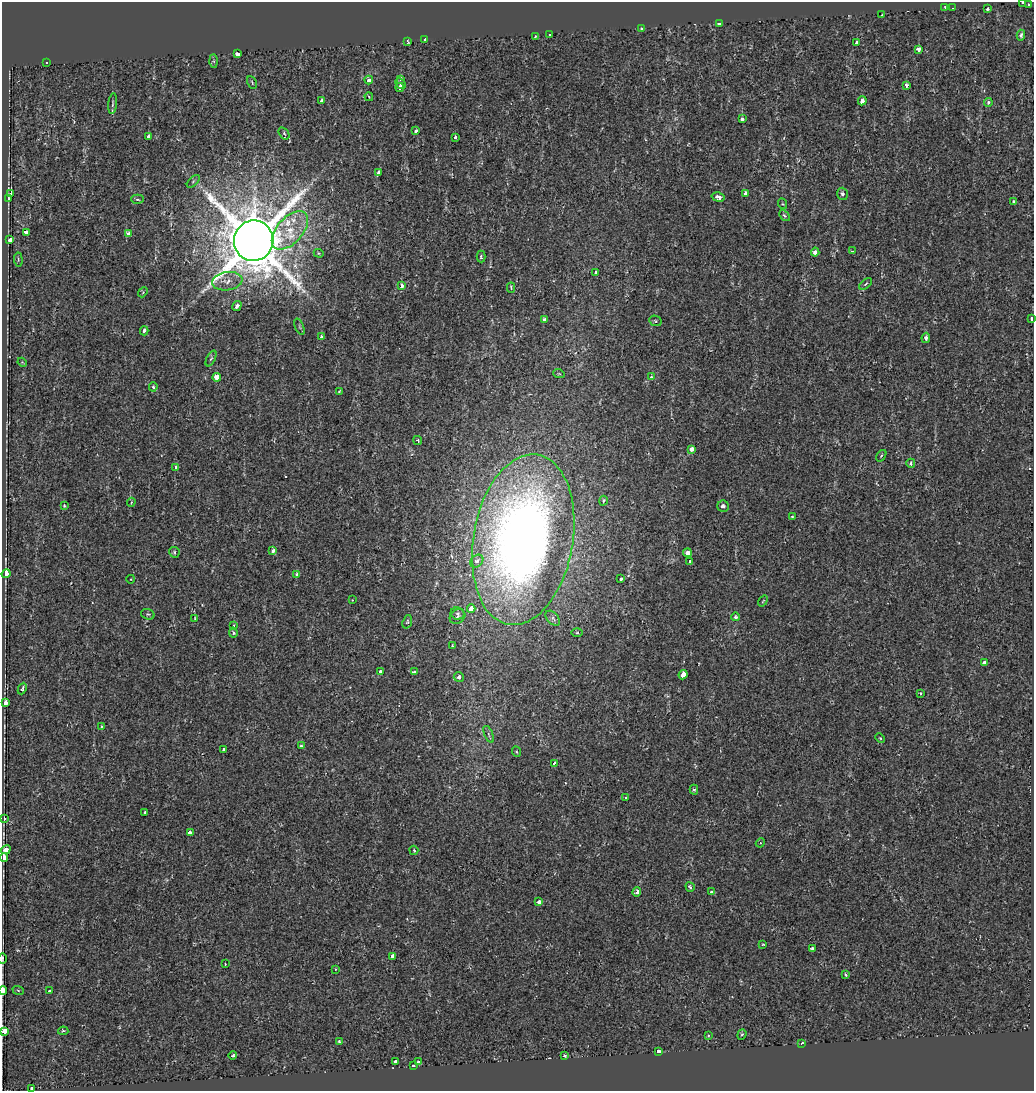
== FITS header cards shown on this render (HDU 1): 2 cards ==
NAXIS1  =                 1032
NAXIS2  =                 1089

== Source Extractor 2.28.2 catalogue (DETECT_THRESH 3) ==
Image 1032 x 1089 px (HDU 1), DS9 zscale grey, 1 PNG px = 1 image px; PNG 1036 x 1093 px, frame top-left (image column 1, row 1089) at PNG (2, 2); each listed source drawn as its Kron ellipse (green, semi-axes under 4 px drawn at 4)
Background -0.00124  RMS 0.0064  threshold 0.0191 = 3 sigma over >= 5 px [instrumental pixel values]
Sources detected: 161; all 161 listed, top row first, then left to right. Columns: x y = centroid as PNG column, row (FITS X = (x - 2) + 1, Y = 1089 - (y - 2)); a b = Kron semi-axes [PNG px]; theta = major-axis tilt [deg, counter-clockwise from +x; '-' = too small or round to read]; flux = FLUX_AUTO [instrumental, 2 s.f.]
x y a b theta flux
1022 3 3 2 - 0.87
1028 4 2 2 - 0.28
945 7 4 2 - 1.8
953 8 3 2 - 0.33
987 9 3 3 - 0.63
882 15 2 2 - 0.29
720 23 3 3 - 23
642 28 3 3 - 3.8
549 35 3 3 - 0.98
1021 35 5 4 - 1.1
535 36 4 3 - 0.33
425 39 3 3 - 0.64
407 41 4 2 - 0.48
857 43 4 3 - 1.6
918 49 4 4 - 2
237 53 3 3 - 37
214 61 7 4 -89 0.68
46 63 3 2 - 0.53
401 79 3 3 - 1.9
369 80 4 3 - 1.7
252 82 7 4 -64 0.64
400 83 6 4 -46 1.1
906 85 4 3 - 2.8
400 87 4 3 - 1.5
369 97 4 3 - 0.4
322 101 4 3 - 9.6
862 101 5 4 - 1.9
988 102 4 4 - 0.84
113 104 10 3 84 0.68
742 119 4 3 - 0.9
416 131 3 3 - 2.2
284 133 7 4 -54 0.84
149 137 4 3 - 3.7
455 137 3 3 - 1.2
379 172 4 3 - 2.4
193 181 8 3 45 0.58
10 193 3 2 - 28
746 193 4 3 - 2.5
842 194 6 5 - 1.1
718 197 6 4 -16 2.1
8 199 4 3 - 3.4
137 199 6 4 0 0.9
1013 202 4 3 - 1.1
783 204 5 3 - 0.42
784 216 6 4 -48 0.79
290 230 23 13 48 11
26 232 4 3 - 5.4
129 234 4 4 - 4.5
10 240 4 3 - 1.6
254 241 20 19 - 2800
853 251 3 2 - 0.58
815 252 4 4 - 1.9
319 253 5 4 - 0.55
481 256 6 4 -89 0.78
18 260 7 3 -85 0.43
595 273 3 3 - 0.91
227 281 15 9 8 3.6
866 284 7 4 39 0.74
402 286 4 3 - 2.9
511 288 5 4 - 0.76
143 292 5 4 - 0.47
237 306 5 3 - 3.4
544 319 4 3 - 3.5
1032 319 3 3 - 2.1
655 321 6 5 - 0.74
299 327 9 3 -69 0.54
144 331 4 3 - 2.1
321 337 3 3 - 1.4
926 338 5 4 - 1.6
211 359 8 3 61 0.76
22 362 4 3 - 0.35
559 374 5 3 - 0.38
217 377 4 4 - 15
651 377 4 4 - 0.63
153 387 5 4 - 0.78
339 391 4 3 - 0.36
418 440 5 3 - 0.6
692 449 4 4 - 4.4
881 456 6 3 55 0.53
911 463 4 4 - 0.87
176 468 3 3 - 1.3
603 501 5 4 - 0.69
131 502 4 3 - 0.48
64 506 3 3 - 0.48
723 506 6 5 - 1.5
792 517 3 2 - 0.61
523 540 86 50 80 440
273 551 3 3 - 3.6
174 552 5 5 - 0.81
687 553 4 4 - 4.3
477 561 7 5 39 1.9
690 562 4 3 - 3.6
6 574 4 3 - 35
297 574 3 3 - 1.8
621 578 3 3 - 2.6
131 579 4 3 - 0.33
352 600 2 2 - 0.29
763 601 6 3 53 0.4
471 609 4 3 - 6
457 613 7 6 - 1.2
148 614 7 5 -18 0.72
457 617 8 6 39 1.2
736 617 4 4 - 0.92
195 618 3 2 - 0.25
553 618 9 5 -47 1.3
407 622 7 4 72 0.62
233 626 4 3 - 1.4
233 633 5 3 - 0.86
577 633 6 4 0 0.46
452 646 4 3 - 0.46
984 663 3 3 - 4.6
380 672 4 3 - 2
414 672 3 3 - 4.4
683 675 5 4 - 5.1
459 677 5 4 - 1.4
22 689 6 4 65 1.1
920 693 3 2 - 0.59
6 702 4 3 - 12
102 726 3 3 - 0.59
489 734 9 3 -69 0.72
880 738 5 3 - 0.46
301 746 4 3 - 1.1
224 749 3 3 - 0.91
517 752 5 3 - 0.43
554 763 4 3 - 2.1
694 790 5 4 - 0.6
625 797 3 3 - 0.44
145 812 3 3 - 0.75
4 819 4 2 - 1.5
190 832 4 3 - 4.3
760 843 5 3 - 0.39
6 850 5 4 - 2.6
414 850 5 3 - 0.48
4 857 4 4 - 19
690 887 5 4 - 0.82
637 892 4 3 - 1.9
712 892 4 3 - 1.5
539 902 4 3 - 4.1
763 944 3 3 - 0.42
812 949 4 3 - 2.2
393 956 3 3 - 7.3
2 958 5 2 - 0.5
225 964 3 2 - 0.73
335 969 3 2 - 0.29
846 975 3 3 - 0.63
18 990 6 3 -19 0.43
3 991 4 3 - 13
50 991 4 3 - 7.5
4 1031 4 3 - 14
63 1031 5 4 - 0.57
742 1034 5 4 - 0.65
708 1036 3 3 - 0.53
339 1042 4 3 - 0.81
801 1043 3 3 - 5.7
658 1052 3 3 - 11
233 1056 4 3 - 0.63
564 1056 3 3 - 3.1
395 1062 4 3 - 3.3
418 1062 4 3 - 1.3
413 1066 3 3 - 1.4
32 1089 3 3 - 3
At the frame edge (FLAGS 8, measured only in part): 7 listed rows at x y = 1022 3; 1032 319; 4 857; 2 958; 3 991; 4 1031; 32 1089